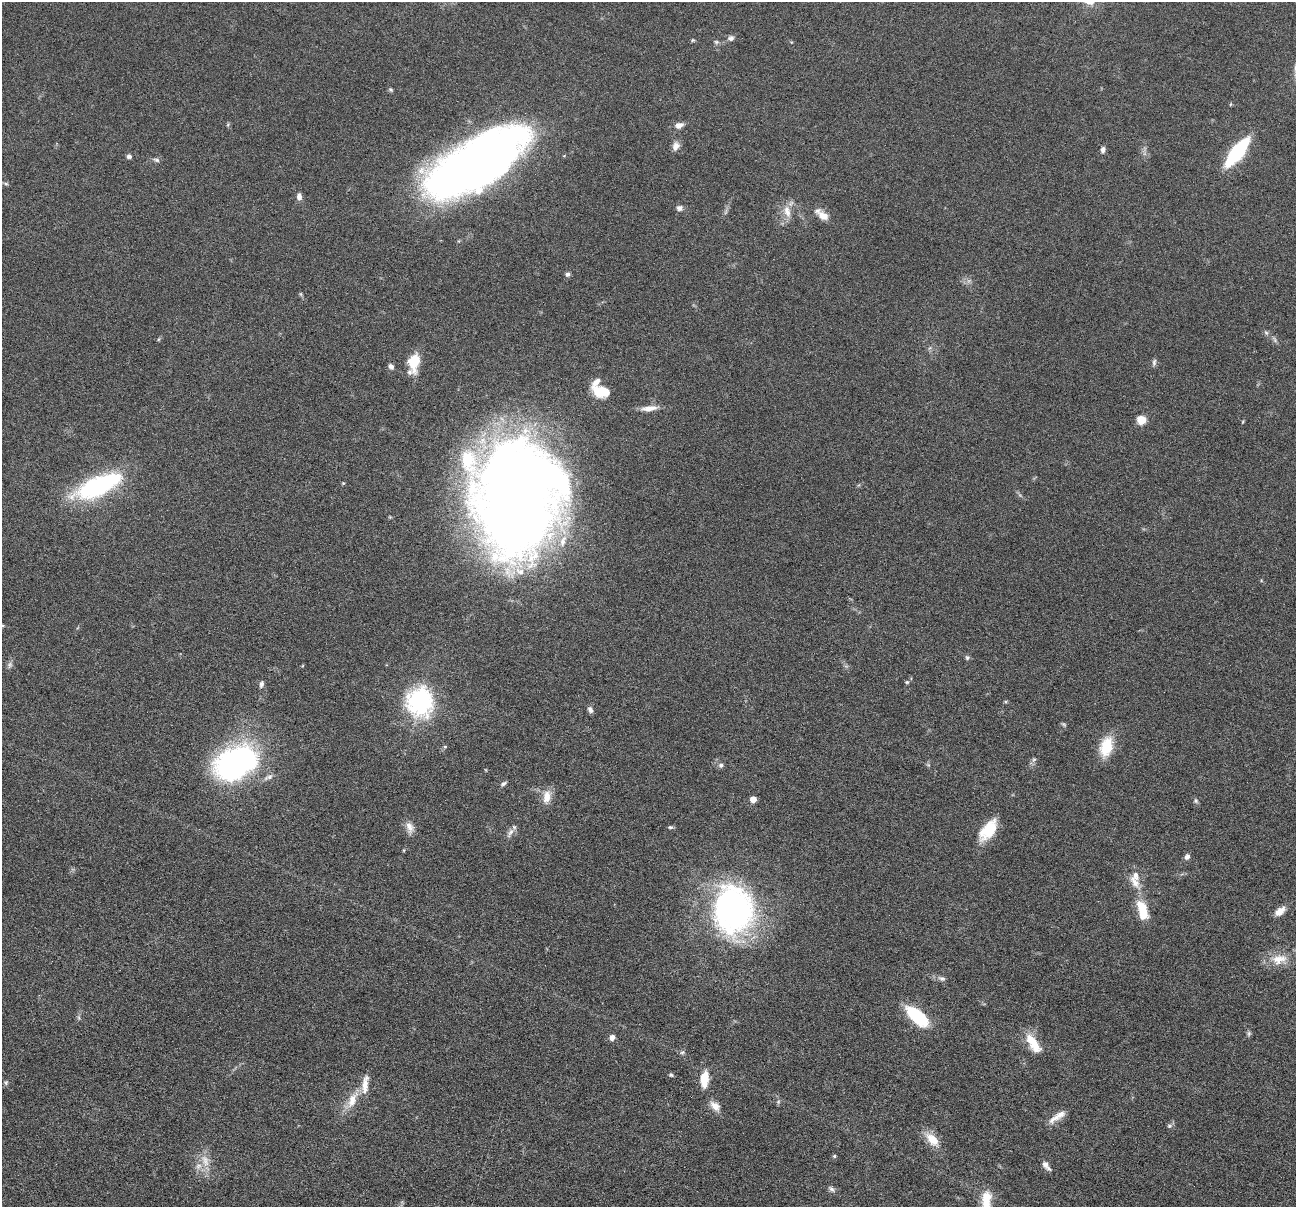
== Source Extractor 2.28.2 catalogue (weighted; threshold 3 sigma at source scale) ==
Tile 7 of 4 x 4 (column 3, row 2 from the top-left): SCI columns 2592-3885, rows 2662-3866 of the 5183 x 5197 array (HDU 1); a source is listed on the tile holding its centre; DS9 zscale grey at full resolution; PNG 1298 x 1209 px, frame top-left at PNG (2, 2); no overlay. Nothing masked; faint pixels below the display range render black.
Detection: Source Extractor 2.28.2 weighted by HDU 2 'WHT'; one run over the whole footprint, this tile lists its part. Background 0.0365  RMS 0.0036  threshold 0.0148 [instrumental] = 3 sigma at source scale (4.09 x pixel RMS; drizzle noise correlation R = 1.36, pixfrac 0.8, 0.05/0.05 arcsec/px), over >= 5 px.
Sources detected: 85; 2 inside a brighter object's white glare — not listed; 7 inside a brighter listed object's ellipse — not listed separately; the other 76 listed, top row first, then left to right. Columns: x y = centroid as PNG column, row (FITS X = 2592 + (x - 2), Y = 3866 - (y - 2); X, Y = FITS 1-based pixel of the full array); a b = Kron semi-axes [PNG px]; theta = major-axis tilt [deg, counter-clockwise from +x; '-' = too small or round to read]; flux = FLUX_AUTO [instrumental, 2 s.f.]
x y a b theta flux
731 38 9 7 17 1.2
693 40 5 5 - 0.4
716 42 7 5 -21 0.66
390 90 7 5 -35 0.52
679 125 9 6 15 2.1
676 146 11 8 64 2.1
1103 150 6 5 - 1.3
1237 152 23 8 52 40
129 156 6 5 - 0.99
156 160 9 5 -24 0.8
476 162 95 36 32 300
6 184 6 4 -19 0.53
299 196 7 6 - 1.6
679 208 7 6 - 1.3
788 213 12 10 -72 3.1
823 216 15 9 -34 3.3
568 274 6 6 - 0.88
301 294 6 4 -71 0.44
1266 332 6 4 -2 0.59
159 339 5 3 - 0.38
414 362 18 9 77 11
1154 362 10 5 84 0.87
391 366 8 6 -52 1.1
596 382 20 8 56 3
605 392 15 12 21 5
649 408 21 7 6 3.1
1141 420 8 8 - 4.9
99 485 49 17 24 48
517 497 87 64 85 700
2 625 5 4 - 0.47
967 658 6 6 - 0.65
10 665 8 6 71 0.96
907 682 5 4 - 0.41
261 684 9 5 72 0.97
420 703 10 9 - 180
590 710 9 5 -59 1.1
1064 724 7 5 -21 0.53
445 747 5 4 - 0.5
1106 747 25 15 75 9.4
242 759 41 24 -7 65
1034 759 7 6 - 0.75
721 765 6 6 - 0.96
503 784 8 4 32 0.79
547 797 19 10 81 3.7
753 799 5 5 - 4.6
1196 801 7 6 - 0.7
410 827 15 9 -70 2.7
670 827 7 5 -12 0.57
988 830 27 13 53 9.7
510 833 15 6 56 1.6
1187 857 7 6 - 1.2
1135 883 18 11 -54 3.6
733 910 43 34 -87 110
1142 911 26 11 -74 8.5
1280 911 12 7 39 3.1
1279 959 24 14 9 6.1
942 979 10 6 -10 1.1
916 1016 26 11 -42 19
1249 1033 7 5 89 0.65
612 1037 5 5 - 2.3
1033 1043 26 10 -56 6.9
682 1052 6 5 - 0.64
671 1075 6 4 -24 0.56
704 1079 16 8 84 7.2
6 1083 7 5 71 0.57
352 1100 26 10 65 5.8
778 1102 7 4 73 0.52
715 1106 15 9 -46 2.9
1060 1114 20 9 42 2.9
1169 1126 8 6 14 0.75
932 1140 22 11 -48 5.5
834 1156 5 4 - 0.46
205 1161 20 10 -71 4.4
1045 1164 8 7 - 1.6
831 1189 9 6 -46 0.94
986 1198 18 14 82 5.8
Isophote crosses this tile's border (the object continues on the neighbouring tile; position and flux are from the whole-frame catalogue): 1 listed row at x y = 2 625